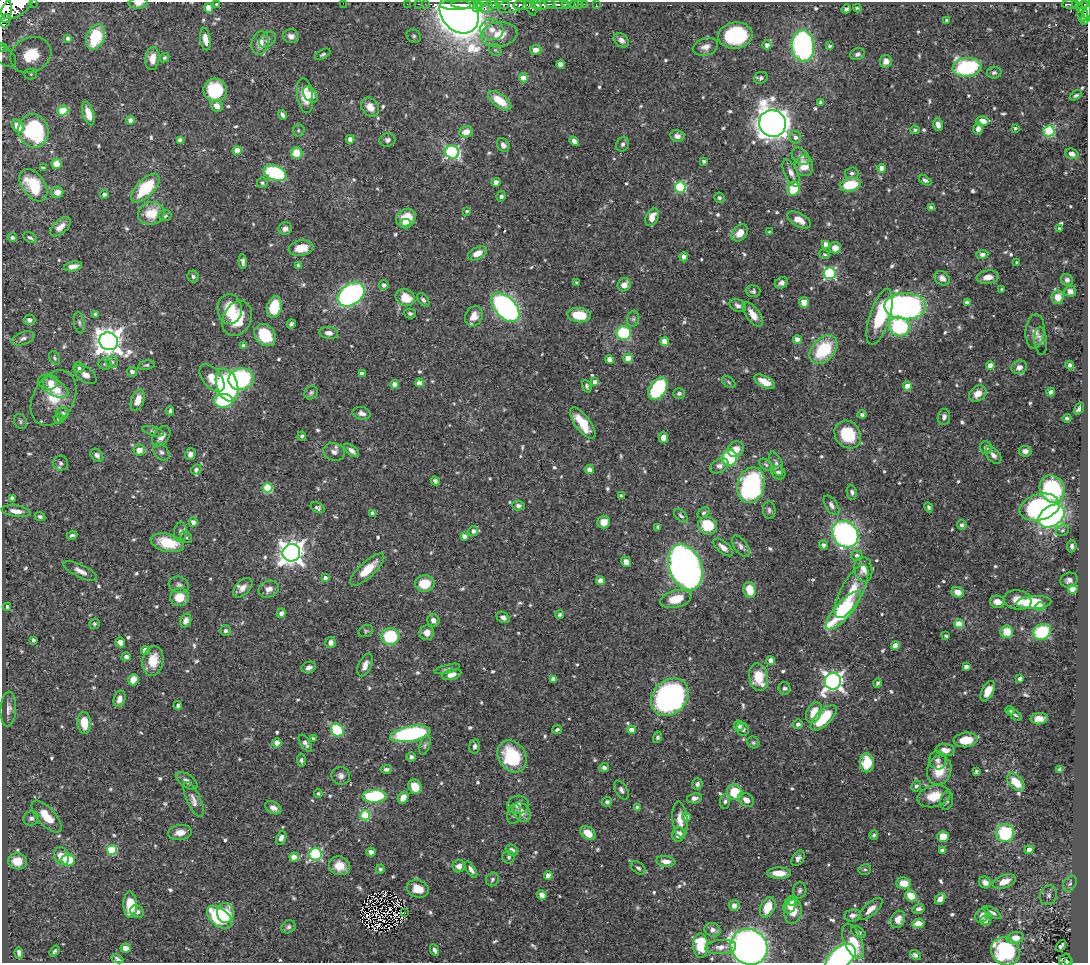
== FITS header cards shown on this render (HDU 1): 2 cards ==
NAXIS1  =                 1086
NAXIS2  =                  961

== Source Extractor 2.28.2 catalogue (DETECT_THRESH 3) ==
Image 1086 x 961 px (HDU 1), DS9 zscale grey, 1 PNG px = 1 image px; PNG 1090 x 965 px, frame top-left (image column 1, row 961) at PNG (2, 2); each listed source drawn as its Kron ellipse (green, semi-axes under 4 px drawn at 4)
Background 0.639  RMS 0.013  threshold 0.04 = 3 sigma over >= 5 px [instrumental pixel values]
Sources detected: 738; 5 with non-positive FLUX_AUTO (blend fragments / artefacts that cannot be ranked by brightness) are neither listed nor drawn; of the other 733, the 500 brightest by FLUX_AUTO listed and drawn (233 fainter detections omitted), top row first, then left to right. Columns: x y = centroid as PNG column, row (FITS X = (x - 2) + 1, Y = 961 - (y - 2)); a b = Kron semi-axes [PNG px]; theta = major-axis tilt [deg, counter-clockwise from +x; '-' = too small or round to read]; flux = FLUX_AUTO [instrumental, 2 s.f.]
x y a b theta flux
34 2 3 2 - 23
138 3 9 5 4 5.4
343 3 2 2 - 31
217 4 3 3 - 2.2
407 4 2 2 - 8.8
419 4 3 2 - 12
425 4 2 2 - 10
493 4 6 4 -18 310
503 4 7 3 -6 210
557 4 13 3 -7 92
574 4 4 3 - 33
579 4 2 2 - 4.8
584 4 2 2 - 7.3
596 4 3 2 - 5.6
1070 4 8 3 -1 130
17 5 18 10 37 2400
455 5 15 5 1 1400
468 5 16 4 -1 1100
523 5 9 4 4 690
537 5 5 3 - 280
545 5 11 4 9 570
565 5 3 3 - 68
1075 5 4 3 - 71
485 6 8 6 -28 270
511 6 13 7 13 460
1086 6 13 3 -85 210
477 7 5 3 - 74
531 7 9 3 -65 89
1083 7 6 4 58 120
208 8 5 4 - 9.5
857 8 4 2 - 1.6
4 9 19 7 90 1600
846 9 5 3 - 2.9
459 13 22 18 -53 1400
1083 14 7 5 -90 170
1086 15 10 3 73 120
6 19 4 3 - 140
946 20 4 4 - 2.2
492 30 11 10 - 9.7
499 34 18 12 8 19
735 35 17 13 7 74
291 36 8 7 - 5.1
414 36 7 6 - 2
95 37 13 9 68 46
68 38 4 4 - 2.8
205 39 11 5 -81 8.2
267 40 9 6 40 2.9
621 40 8 6 -40 4.2
260 43 12 8 75 10
767 45 4 4 - 4.6
803 46 16 11 -86 180
830 46 3 3 - 1.7
3 47 5 2 - 5.6
705 47 13 8 16 6.4
495 50 6 5 - 1.9
536 50 6 5 - 6.7
323 54 8 4 28 1.9
858 54 7 6 - 2.8
31 55 21 17 25 47
4 56 14 8 -37 5.6
164 58 5 4 - 1.9
152 59 11 7 84 9.1
886 61 6 6 - 6.1
561 64 4 4 - 9
967 67 14 9 5 110
994 73 7 6 - 2.5
31 74 6 5 - 2
523 78 4 4 - 15
761 78 7 5 22 2.5
215 90 12 11 - 49
310 94 9 6 -49 8.4
305 95 18 8 -82 18
1076 95 7 4 31 1.8
500 101 14 6 -36 21
821 102 4 3 - 2.6
217 106 6 5 - 7.9
370 107 10 8 -50 9.1
63 111 5 5 - 35
88 114 12 5 -72 12
283 115 5 4 - 2.9
131 120 4 4 - 6.3
982 121 6 4 0 13
772 123 14 13 - 1000
938 125 7 4 -78 5.3
18 126 7 5 -51 12
1015 128 3 3 - 1.6
978 129 6 5 - 4.5
299 130 6 6 - 1.6
915 130 4 4 - 2.2
33 131 17 14 -72 86
1049 131 5 5 - 74
466 132 7 5 14 8.3
677 136 7 6 - 4.7
795 137 6 5 - 3.7
350 139 4 4 - 6.4
180 140 4 4 - 4.6
387 140 8 7 - 3.1
574 141 5 4 - 4.4
622 144 7 6 - 2.4
503 145 7 6 - 3.9
237 151 4 4 - 14
452 152 7 6 - 130
297 153 5 5 - 24
1072 154 7 5 -18 4.9
801 156 10 7 -43 4
704 161 4 3 - 2
56 164 5 5 - 13
804 166 10 9 - 15
43 168 4 3 - 2
882 168 4 4 - 8.1
275 173 12 7 -23 85
791 173 14 6 -65 5.7
852 173 7 6 - 2.3
925 180 7 4 -29 2.7
496 182 4 4 - 11
262 183 5 5 - 1.9
33 185 18 11 -55 35
850 185 11 6 13 38
680 187 5 5 - 88
145 188 18 8 45 48
794 189 7 6 - 34
57 192 6 6 - 7.1
104 194 4 4 - 2.8
501 196 5 4 - 2.1
719 198 5 5 - 1.6
931 208 4 4 - 3.4
467 211 4 3 - 1.8
151 213 13 11 15 22
165 216 6 5 - 2.3
652 217 9 6 65 11
406 218 10 8 26 21
799 220 13 6 -28 9.7
405 224 5 5 - 8.2
60 227 12 6 40 7
285 229 7 6 - 3.8
1059 229 4 3 - 2.3
769 232 4 3 - 1.8
740 233 9 7 49 11
12 238 5 4 - 2
30 238 7 4 -29 2.4
825 244 4 4 - 5.4
301 248 12 7 12 14
835 248 6 5 - 8.2
477 253 10 6 26 9.7
824 254 6 4 -24 1.6
982 254 6 4 4 3.2
684 257 4 4 - 10
243 262 7 4 -85 2.7
1017 263 3 3 - 2
73 266 9 4 11 6.7
298 266 3 3 - 1.9
829 273 6 6 - 110
193 276 6 5 - 2.1
988 277 11 6 7 8.1
942 278 8 6 -39 6.2
1067 280 6 5 - 3.2
577 283 4 3 - 1.8
781 283 7 5 26 3.4
384 285 5 4 - 3.5
624 285 7 6 - 6.9
1002 289 3 3 - 1.9
753 291 7 6 - 2.2
1070 291 6 5 - 4.8
351 294 15 10 35 200
1058 297 6 6 - 11
405 298 10 8 -25 20
423 300 8 5 -51 2.5
804 302 5 5 - 10
967 302 4 4 - 4.9
738 305 9 6 -23 3.3
905 306 21 13 -1 290
274 307 11 7 78 31
505 307 17 10 -47 250
230 309 15 12 -87 29
410 313 6 5 - 1.8
96 314 4 4 - 2.5
753 314 14 6 -56 11
579 315 11 7 -5 23
474 316 10 8 64 8.3
880 317 29 10 73 48
237 318 18 14 62 25
633 319 8 6 76 2.3
30 320 6 5 - 4.9
79 323 11 5 -81 2.5
291 324 5 4 - 1.8
899 327 10 9 - 75
1035 331 17 9 87 6.5
329 333 9 6 -7 5.6
624 333 7 6 - 52
265 335 12 9 -49 38
23 338 12 6 18 4.1
797 339 4 4 - 13
109 341 9 9 - 1100
665 341 4 4 - 15
1041 341 14 6 -84 3.5
244 346 4 4 - 4.6
823 349 16 11 48 49
55 358 7 5 -63 1.7
628 358 4 4 - 20
610 360 4 4 - 8.2
112 362 6 6 - 2.3
105 364 6 5 - 2.2
146 365 8 5 11 1.8
990 365 4 4 - 7.8
1070 365 4 4 - 3.5
1019 367 8 6 24 5
79 368 6 5 - 1.8
132 372 5 5 - 4.5
362 373 4 4 - 5.5
85 375 13 7 -35 6.2
212 378 16 9 -51 16
241 379 13 11 13 110
50 382 8 7 - 6.4
595 382 4 4 - 5.9
729 382 8 4 -38 1.6
765 382 11 5 -28 12
419 383 4 4 - 7.2
395 384 4 4 - 6.8
227 385 17 10 -71 150
587 386 6 4 -69 1.8
907 386 4 4 - 15
53 387 17 8 -31 17
658 389 12 8 57 78
1051 392 4 4 - 3.1
311 393 7 6 - 2
679 393 6 5 - 2.4
978 394 9 7 39 9.2
53 398 29 20 61 30
138 400 11 6 69 12
223 401 9 6 3 56
1079 409 6 4 53 2.4
170 411 5 3 - 2
63 413 6 6 - 2.8
362 413 9 6 -14 4.6
862 415 5 4 - 3
944 417 8 6 80 3.9
1067 418 4 3 - 1.8
59 419 5 5 - 3
20 421 8 6 -59 2.3
583 423 18 7 -53 25
153 431 11 4 -16 1.8
848 435 15 12 -52 39
161 436 11 7 53 8.2
302 436 5 4 - 1.8
663 438 5 4 - 8.9
986 448 6 6 - 4.2
736 449 8 7 - 11
139 450 6 5 - 9.7
351 450 9 4 -39 4.3
1025 451 6 5 - 4.5
161 452 9 7 -47 3.1
334 452 11 8 -18 5
190 454 6 5 - 4.1
97 455 7 5 -49 3.1
993 455 10 6 -48 4.8
730 458 8 7 - 72
61 463 7 7 - 3.3
776 464 13 5 -69 3.8
766 465 7 5 -40 1.8
719 466 10 6 29 4.7
196 469 5 5 - 2.3
589 469 5 4 - 5.7
778 473 7 6 - 4.6
435 481 5 3 - 2.5
751 485 18 13 74 150
267 488 5 5 - 52
1052 489 14 12 -61 100
852 492 7 5 -81 2.4
621 496 4 3 - 3
12 498 4 4 - 3.6
518 505 6 5 - 3
831 505 11 6 -57 4.1
929 507 5 4 - 1.7
1039 507 20 13 15 150
318 508 7 5 -27 2.2
769 510 8 6 -84 2.4
16 511 14 5 -8 8.1
373 513 4 4 - 4.8
704 513 7 5 39 1.9
681 516 8 5 -44 2.2
1052 516 14 10 33 180
40 517 5 4 - 2.1
193 522 5 4 - 4.7
604 522 6 6 - 10
708 525 9 8 - 33
962 525 5 4 - 3.2
658 527 4 4 - 1.7
1062 530 7 5 23 2.1
473 531 5 5 - 3.8
180 532 10 6 81 3.8
845 534 14 12 -44 210
72 535 5 3 - 1.8
464 536 4 4 - 4.8
186 537 6 5 - 2.3
167 543 17 9 -13 27
823 545 4 4 - 2.9
741 546 12 6 -53 4.6
1072 546 6 4 85 3.4
723 547 12 5 -41 6.4
291 553 9 8 - 870
857 555 6 5 - 3
626 562 6 4 -56 6.2
685 567 24 16 -70 540
863 569 12 9 -81 8.3
367 570 22 7 43 21
80 571 18 6 -26 6.4
325 578 4 4 - 2.9
1069 580 9 7 17 4.9
601 581 4 4 - 13
425 584 10 8 5 23
179 585 10 8 -15 3.7
243 588 12 7 47 5.5
269 589 10 8 22 6.4
1073 589 4 4 - 33
750 590 8 6 -77 15
851 591 29 11 62 23
958 592 6 5 - 8.4
180 597 9 9 - 17
676 599 16 8 14 20
1018 600 14 9 -9 13
997 602 7 6 - 8.1
1034 602 17 6 3 43
7 607 4 4 - 3
1040 607 5 4 - 23
843 610 24 8 48 100
281 613 5 4 - 3.6
560 615 4 4 - 2.3
503 617 7 5 -33 4.3
433 620 6 6 - 5
186 621 7 5 70 4.3
94 624 5 5 - 1.9
959 624 4 4 - 30
225 631 5 5 - 2.3
366 631 7 5 26 1.8
1007 632 6 6 - 19
1042 632 9 7 25 45
427 633 7 7 - 7.1
390 636 9 8 - 54
946 636 3 3 - 2.3
33 640 4 3 - 2.3
120 642 5 4 - 7
331 642 5 5 - 4.3
895 646 4 4 - 12
145 650 4 4 - 12
126 657 4 4 - 3.6
153 661 15 10 81 18
771 661 4 4 - 13
365 665 12 6 65 6.4
309 667 7 5 20 3.9
966 667 4 4 - 4.6
447 669 13 4 14 2.3
452 674 10 5 15 7.5
759 677 14 9 -79 25
553 679 4 4 - 3.9
1020 679 4 3 - 4
133 680 6 5 - 11
833 681 8 8 - 450
877 683 4 4 - 2.5
785 688 6 6 - 2.7
988 691 11 6 63 9.7
670 697 20 16 44 310
119 699 8 5 73 5.1
178 706 4 3 - 2.4
8 709 17 8 86 5.8
1010 710 4 3 - 2.4
814 713 11 7 68 15
1015 715 8 4 -37 1.7
824 718 17 7 44 40
1039 719 8 5 3 6.7
84 723 11 6 -86 14
798 724 5 4 - 3.6
739 726 5 5 - 3.5
743 729 7 6 - 2.4
337 730 7 6 - 63
557 730 5 4 - 2.3
631 730 4 4 - 7.7
410 734 20 7 10 150
657 737 6 4 77 2.3
313 738 4 3 - 1.8
966 740 12 7 6 16
753 742 6 5 - 1.7
277 743 4 4 - 12
305 743 9 5 -56 3.4
425 745 10 5 72 2.5
475 746 7 5 77 2.7
945 750 9 5 -7 7.2
411 757 5 4 - 3
512 757 17 13 -57 58
301 760 6 4 -88 2
938 760 9 8 - 3.6
867 763 9 7 90 26
604 767 5 4 - 3.4
386 769 6 4 3 2.8
939 770 15 12 74 19
1060 770 4 3 - 2.4
976 771 3 3 - 1.9
341 776 9 9 - 4.2
187 781 12 6 -35 4.6
1016 782 11 6 -45 17
697 784 6 5 - 2.5
916 786 6 4 59 1.8
415 787 8 6 -61 15
621 790 10 6 -58 3.1
735 792 8 7 - 29
318 794 4 4 - 1.9
374 796 12 6 2 76
934 796 16 10 14 20
403 798 6 5 - 7.8
694 798 7 5 11 3.7
194 799 19 7 -65 6.6
746 800 8 6 -36 6.5
725 801 7 5 87 2.3
947 801 9 6 79 3.1
607 802 5 5 - 2
518 805 11 9 10 6.1
273 808 9 5 -29 4.3
637 808 4 4 - 3.9
522 812 11 7 -53 8.8
514 814 10 6 73 3.6
365 815 5 5 - 54
47 816 20 9 -47 19
687 817 4 4 - 8.2
31 818 8 7 - 3.5
680 820 18 7 -85 11
180 832 12 7 9 7.1
588 833 9 6 -38 11
1005 833 9 9 - 53
678 834 7 6 - 9.6
874 835 5 4 - 1.7
943 837 5 5 - 17
281 838 7 5 66 4.7
112 850 5 5 - 50
512 850 6 5 - 3.3
942 850 4 4 - 5
1029 850 4 4 - 11
371 852 5 4 - 4.3
316 854 6 6 - 130
61 856 9 7 -64 13
294 857 4 4 - 18
509 857 6 6 - 1.9
798 858 8 5 56 3.5
68 860 7 6 - 24
18 861 9 8 - 18
666 861 10 5 -8 6.4
339 866 10 9 - 13
459 866 6 6 - 5.2
638 868 8 5 -37 2.5
380 869 4 4 - 1.9
471 870 9 4 -58 3.6
865 870 6 5 - 1.9
779 873 12 5 -1 13
548 875 4 4 - 8.9
492 879 7 6 - 2.5
985 882 6 5 - 6.3
1004 882 12 6 21 9.9
904 883 7 6 - 12
1070 884 8 6 57 2.8
418 889 11 8 -18 13
800 890 8 6 77 2.4
542 895 5 4 - 6
1049 895 10 8 68 3.9
911 896 6 5 - 20
940 899 6 4 52 5.7
792 901 5 4 - 3
130 905 13 7 -88 18
790 905 8 6 64 6.6
734 906 5 5 - 4.1
768 907 11 7 65 17
871 909 15 6 43 6.8
918 909 6 4 11 3
137 911 7 6 - 3.9
793 911 12 9 82 11
225 913 10 8 -82 28
405 913 4 2 - 2.2
993 913 10 4 -33 2.6
852 915 8 6 10 3.6
982 915 8 6 53 7.2
219 917 14 8 -40 58
898 919 9 6 63 7.2
985 921 5 5 - 3.9
918 923 6 4 8 11
288 927 7 6 - 2.5
713 930 8 6 -17 4.2
858 932 8 5 -32 2.6
1015 938 8 6 14 11
853 941 18 9 -67 18
701 946 12 7 -86 39
1061 946 6 3 53 2.4
721 947 15 7 4 7.6
749 947 19 17 -38 570
126 948 5 4 - 6
434 950 6 3 -63 2.6
54 951 6 3 52 1.7
1005 951 15 13 -40 89
19 953 6 4 -84 2.8
916 955 6 4 -38 2.2
841 957 17 10 39 190
117 959 6 3 -25 2
1065 960 6 6 - 51
1068 961 3 3 - 19
At the frame edge (FLAGS 8, measured only in part): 13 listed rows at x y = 34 2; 138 3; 343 3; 17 5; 1086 6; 4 9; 1086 15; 3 47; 4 56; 749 947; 841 957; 1065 960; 1068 961
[233 fainter detections neither listed nor drawn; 5 non-positive-flux detections neither listed nor drawn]